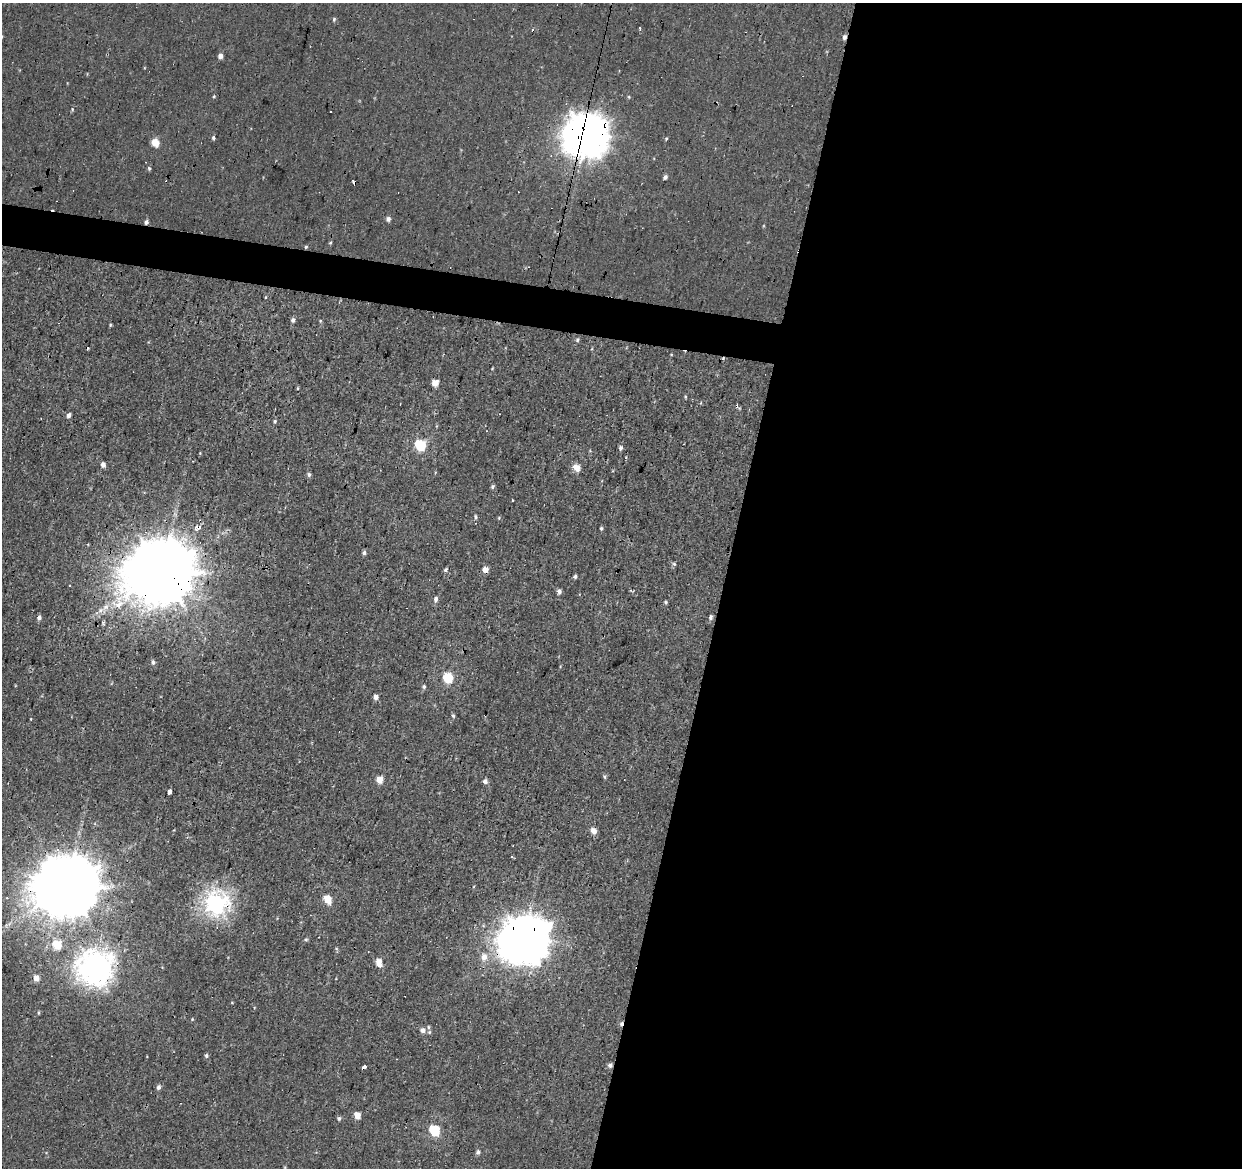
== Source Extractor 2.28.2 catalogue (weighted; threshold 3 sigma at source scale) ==
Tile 12 of 4 x 4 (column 4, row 3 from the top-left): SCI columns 3726-4965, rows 1447-2612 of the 4965 x 5165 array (HDU 1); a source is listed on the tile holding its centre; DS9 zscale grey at full resolution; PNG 1244 x 1170 px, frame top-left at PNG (2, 3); no overlay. Shown black and unused: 44% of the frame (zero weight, under 2 of 3 exposures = <1% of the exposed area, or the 3 px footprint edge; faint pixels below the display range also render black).
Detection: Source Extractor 2.28.2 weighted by HDU 2 'WHT'; one run over the whole footprint, this tile lists its part. Background 6.68e-04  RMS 0.0053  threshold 0.0239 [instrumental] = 3 sigma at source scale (4.5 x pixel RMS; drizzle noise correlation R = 1.50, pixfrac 1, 0.0396/0.0396 arcsec/px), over >= 5 px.
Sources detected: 96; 12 cosmic-ray / hot-pixel residue — not listed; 1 inside a brighter listed object's ellipse — not listed separately; the other 83 listed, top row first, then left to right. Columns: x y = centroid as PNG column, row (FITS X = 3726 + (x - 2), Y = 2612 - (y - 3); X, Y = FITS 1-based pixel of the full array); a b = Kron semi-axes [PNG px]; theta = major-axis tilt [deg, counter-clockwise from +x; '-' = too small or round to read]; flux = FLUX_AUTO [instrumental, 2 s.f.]
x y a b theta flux
334 19 6 4 -73 0.76
640 28 3 3 - 0.55
844 37 6 5 - 1.6
220 56 5 5 - 2.5
214 96 5 3 - 0.49
72 109 5 3 - 0.52
586 135 16 15 - 1000
213 137 5 4 - 0.89
155 143 5 5 - 13
149 168 4 4 - 0.86
665 177 5 5 - 1.2
355 181 4 3 - 3.1
388 219 5 4 - 1.7
146 222 5 4 - 1.5
306 247 4 4 - 0.59
266 297 4 3 - 0.37
293 320 4 4 - 1.7
320 321 5 3 - 0.49
110 325 5 3 - 0.57
577 340 6 4 48 0.9
435 383 4 4 - 8.2
298 388 4 2 - 0.51
685 397 5 3 - 0.49
69 415 5 4 - 1.8
275 421 5 4 - 0.81
420 445 6 5 - 44
620 448 5 4 - 1.3
103 465 5 4 - 2.8
577 468 5 5 - 8.9
309 475 6 5 - 1.1
492 487 6 4 -85 1
476 517 5 4 - 0.84
499 518 5 3 - 0.44
198 528 4 3 - 20
601 528 4 4 - 0.77
364 553 5 4 - 1.2
674 564 5 5 - 0.89
445 570 7 4 47 0.96
485 570 4 4 - 5.8
161 572 21 19 30 5700
575 576 5 3 - 1.1
559 591 4 4 - 2.2
631 591 5 3 - 0.61
436 599 6 5 - 1.7
666 602 5 4 - 0.71
106 607 11 7 47 3.4
39 617 6 4 67 1.7
711 618 5 4 - 1.6
153 662 6 4 -82 1.1
448 678 6 5 - 33
424 687 5 5 - 0.96
376 697 5 4 - 3.1
453 716 6 4 -63 0.78
31 719 4 2 - 0.31
604 776 5 4 - 0.76
379 780 5 4 - 8.3
485 781 5 5 - 2.1
169 792 4 3 - 15
593 831 5 4 - 5.5
513 845 2 2 - 0.34
511 856 3 3 - 0.89
67 887 20 19 - 4500
328 899 6 5 - 14
216 904 9 9 - 230
306 940 5 4 - 0.75
524 941 19 16 28 1500
57 945 5 5 - 23
484 957 7 7 - 4.4
379 962 7 5 -77 6.5
94 969 13 13 - 450
36 978 5 5 - 5.4
232 1002 4 3 - 0.41
38 1013 5 3 - 0.55
192 1019 4 3 - 0.46
423 1030 6 6 - 3.1
206 1055 5 5 - 0.99
610 1065 4 4 - 2.2
364 1067 4 3 - 15
158 1087 6 5 - 1.7
357 1115 5 4 - 8.4
339 1118 5 5 - 1.1
434 1130 6 5 - 41
478 1152 5 5 - 1.4
Overlapping masked pixels (flux is a lower limit): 11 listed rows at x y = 844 37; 586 135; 355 181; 146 222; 198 528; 161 572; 67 887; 216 904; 524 941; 610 1065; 364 1067